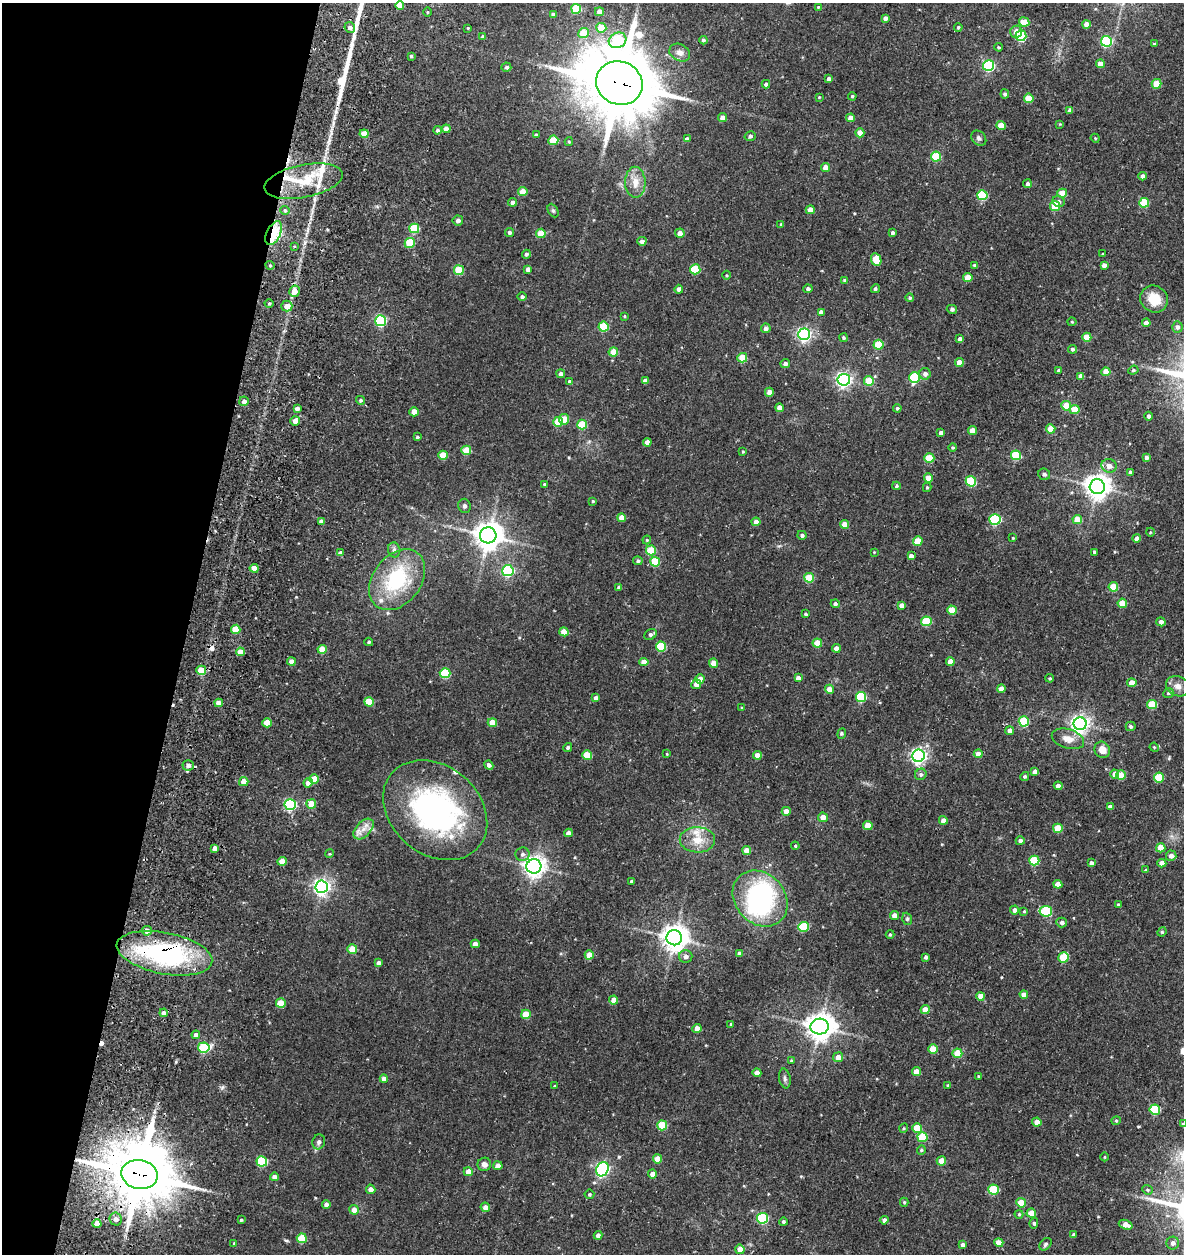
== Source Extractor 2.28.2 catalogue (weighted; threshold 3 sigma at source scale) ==
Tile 9 of 4 x 4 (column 1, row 3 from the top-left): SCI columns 219-1400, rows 1383-2634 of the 5387 x 5349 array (HDU 1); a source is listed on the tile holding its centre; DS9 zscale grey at full resolution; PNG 1186 x 1256 px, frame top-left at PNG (2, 3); each listed source drawn as its Kron ellipse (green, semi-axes under 4 px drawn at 4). Shown black and unused: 16% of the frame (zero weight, under 3 of 5 exposures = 11% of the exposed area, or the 3 px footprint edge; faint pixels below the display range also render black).
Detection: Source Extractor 2.28.2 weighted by HDU 2 'WHT'; one run over the whole footprint, this tile lists its part. Background 0.122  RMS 0.0079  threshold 0.0357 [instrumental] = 3 sigma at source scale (4.5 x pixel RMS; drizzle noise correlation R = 1.50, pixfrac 1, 0.05/0.05 arcsec/px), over >= 5 px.
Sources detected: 394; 3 inside a brighter object's white glare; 2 cosmic-ray / hot-pixel residue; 1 long thin detection or spike segment (spike, bleed or trail) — neither listed nor drawn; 7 inside a brighter listed object's ellipse — not listed separately; the other 381 listed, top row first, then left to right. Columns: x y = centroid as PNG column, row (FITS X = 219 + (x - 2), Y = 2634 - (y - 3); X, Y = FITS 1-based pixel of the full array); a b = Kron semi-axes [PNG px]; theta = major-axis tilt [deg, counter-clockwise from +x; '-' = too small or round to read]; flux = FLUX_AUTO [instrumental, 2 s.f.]
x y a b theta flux
400 6 4 4 - 7.9
818 7 4 4 - 0.83
576 9 5 5 - 29
428 12 5 3 - 0.7
599 12 4 4 - 6.6
553 15 4 4 - 2.6
885 18 4 4 - 2.6
1024 22 5 4 - 12
1086 24 4 4 - 4.6
350 27 5 5 - 2.7
958 27 4 4 - 1.1
468 28 2 2 - 0.54
601 28 5 5 - 17
1016 32 6 5 - 4.4
583 33 5 5 - 20
1021 36 5 5 - 55
482 37 3 3 - 0.99
618 40 9 7 26 50
703 40 4 4 - 1.4
1106 41 5 5 - 74
1154 44 3 3 - 0.94
999 47 4 3 - 0.78
680 53 11 8 -26 3.8
411 56 4 4 - 1.1
1100 64 4 4 - 6
989 66 5 5 - 80
506 67 5 4 - 1.6
829 78 4 4 - 2.3
619 83 24 21 -25 6100
766 84 4 4 - 1.9
1157 84 5 4 - 16
1005 94 4 4 - 1.6
852 96 4 3 - 0.75
819 97 4 3 - 0.68
1029 98 5 4 - 19
1070 110 4 4 - 2.6
722 118 4 4 - 5
850 118 4 4 - 5
1060 124 3 3 - 0.57
1001 126 4 4 - 10
446 129 4 4 - 4.5
437 130 4 4 - 1.5
860 133 4 4 - 8.8
364 134 4 4 - 9.6
536 135 3 3 - 1.2
750 136 6 4 15 1.7
979 138 8 6 -46 2
1095 138 4 3 - 0.66
687 139 4 4 - 2.5
553 140 5 4 - 19
569 142 4 4 - 0.81
936 157 5 5 - 29
825 167 4 4 - 5.5
1142 176 4 4 - 3.7
304 181 40 16 11 29
635 182 15 10 -89 8.7
1027 184 4 4 - 1.9
523 192 4 4 - 11
1062 193 5 4 - 13
982 195 5 5 - 38
513 202 4 4 - 2.4
1059 202 6 5 - 2.4
1144 203 5 5 - 29
1055 206 5 5 - 21
285 210 4 4 - 1.1
810 210 4 4 - 7.2
553 211 7 5 -62 1.4
458 220 5 5 - 2.5
781 224 3 3 - 0.93
414 228 5 5 - 31
509 232 4 4 - 1.6
274 233 13 7 63 39
541 233 5 4 - 17
680 233 5 4 - 4.9
892 233 3 3 - 1.6
642 241 4 4 - 2.6
410 243 5 5 - 28
294 246 3 3 - 1
526 254 4 4 - 1.7
1103 254 3 2 - 0.69
876 260 6 5 - 16
270 265 4 3 - 0.83
974 265 3 3 - 0.95
1104 265 4 4 - 3
528 269 4 4 - 4
695 269 5 5 - 33
459 270 5 5 - 26
727 275 4 3 - 0.72
968 278 4 4 - 10
845 280 4 4 - 1.4
679 289 4 4 - 2.7
808 289 4 4 - 1.9
875 289 5 4 - 1.4
294 291 5 5 - 7.9
522 297 4 4 - 1.8
910 298 4 4 - 1.2
1154 299 14 13 - 15
269 303 4 3 - 0.91
287 306 5 5 - 7
952 309 5 4 - 1.6
821 312 4 4 - 4
624 316 3 3 - 0.72
381 321 5 5 - 78
1072 322 4 4 - 0.87
1146 323 4 4 - 4.4
604 327 5 5 - 30
1177 327 5 5 - 2.8
766 328 5 5 - 2.8
804 334 6 6 - 180
1087 337 4 4 - 14
843 338 4 4 - 1
960 339 4 4 - 3.5
879 345 5 5 - 27
1072 349 4 4 - 1.8
613 352 5 4 - 14
742 358 5 4 - 18
959 362 4 4 - 7.9
785 364 5 4 - 2.6
1133 370 5 4 - 1.1
1059 371 4 3 - 1.6
1106 372 4 4 - 10
561 374 4 4 - 2.7
925 374 6 5 - 3.1
1081 376 4 4 - 3.9
914 378 5 5 - 51
844 380 6 6 - 210
645 381 4 4 - 3
869 381 5 4 - 20
570 382 4 4 - 2.2
769 392 4 4 - 5
360 400 4 4 - 1.4
244 401 5 5 - 2.4
1066 406 5 4 - 19
779 408 4 4 - 5
897 408 4 4 - 1.2
297 409 4 3 - 3.3
1074 410 5 4 - 13
414 412 4 4 - 8.6
1149 416 4 4 - 1.6
564 419 5 5 - 11
295 421 5 4 - 4.8
558 422 5 4 - 19
582 425 5 5 - 26
1051 429 4 4 - 11
972 430 4 4 - 6.7
941 433 4 3 - 2.6
417 437 4 3 - 0.98
647 442 4 4 - 4.9
953 447 4 4 - 1
466 450 5 5 - 18
743 452 3 3 - 0.71
443 455 4 4 - 14
1016 455 5 5 - 36
1146 457 4 4 - 2.5
929 458 5 4 - 21
1109 466 7 7 - 4.9
1130 472 4 3 - 1.7
1044 474 6 5 - 2.1
928 478 4 4 - 9.2
971 481 5 5 - 38
544 484 3 3 - 0.65
896 486 4 4 - 0.93
1097 486 7 7 - 710
927 487 4 4 - 0.97
593 501 3 2 - 0.71
464 506 7 6 - 2.2
621 518 4 4 - 6.4
995 519 5 5 - 67
1077 519 5 4 - 14
321 521 4 4 - 3.8
756 522 4 4 - 5.2
845 524 4 4 - 6.9
1150 532 4 3 - 0.64
488 535 8 8 - 1000
802 535 4 4 - 1.6
1013 538 4 3 - 0.57
1137 538 4 4 - 3.9
647 540 4 4 - 0.85
918 541 5 4 - 15
394 550 7 6 - 2.4
651 550 5 5 - 27
874 552 3 3 - 0.52
1094 552 3 3 - 1.3
340 553 4 4 - 3
911 556 4 4 - 3.5
638 561 5 4 - 1.6
655 562 5 5 - 24
254 568 4 4 - 7.9
508 571 6 5 - 81
809 578 5 5 - 23
397 580 34 24 52 58
619 587 4 3 - 2.3
1113 587 5 4 - 19
1122 603 4 4 - 15
835 604 4 4 - 1.7
902 605 4 4 - 4.3
952 610 5 4 - 13
806 614 4 3 - 1.1
926 621 5 5 - 32
1161 622 4 4 - 3.2
236 629 4 4 - 18
564 632 4 4 - 11
650 634 6 5 - 1.8
369 642 4 3 - 1.1
817 643 5 4 - 14
661 646 5 5 - 31
836 648 4 4 - 5.6
322 649 4 4 - 11
240 652 4 4 - 7.8
291 662 4 4 - 4.4
644 662 4 4 - 6.9
950 662 4 4 - 6.7
713 663 4 4 - 8
201 670 5 5 - 15
445 673 5 5 - 39
798 678 4 4 - 3.1
1050 678 4 3 - 0.87
700 679 5 4 - 4.7
1132 683 4 4 - 9.4
696 684 5 5 - 5.1
1178 686 12 9 -24 5.1
829 689 4 4 - 7.2
1001 689 4 4 - 5.4
1168 693 5 4 - 1
861 697 5 5 - 42
596 698 4 4 - 2.6
369 702 5 4 - 18
219 703 4 4 - 5.7
1152 704 5 5 - 25
742 708 4 4 - 0.78
1024 721 5 5 - 32
267 723 5 4 - 12
492 723 4 4 - 11
1080 724 6 6 - 330
1131 726 5 4 - 1.5
1010 731 4 4 - 3.1
842 734 5 4 - 1.1
1068 739 16 9 -16 7.2
568 747 4 4 - 1.3
1154 747 5 3 - 0.8
1102 750 8 7 - 6.5
667 754 4 2 - 0.59
978 754 4 4 - 6.5
587 755 5 4 - 19
757 755 4 4 - 6.5
918 756 6 6 - 210
188 765 6 5 - 2.9
489 765 5 4 - 2.2
1035 772 4 4 - 3.8
921 774 6 5 - 1.9
1115 774 4 4 - 7.2
1121 775 5 4 - 13
1025 776 5 4 - 1.3
1159 777 5 5 - 24
314 779 5 4 - 11
244 782 4 4 - 7.2
308 783 4 4 - 6.7
1058 786 4 4 - 4.1
311 804 5 4 - 13
290 805 5 5 - 99
1110 807 4 4 - 2.3
435 810 57 44 -40 180
786 811 4 4 - 5.3
823 817 5 4 - 6.6
943 820 4 4 - 4.7
868 825 4 4 - 9.9
1058 828 5 4 - 17
363 829 12 7 47 6.1
569 833 4 4 - 4.3
697 840 18 12 -2 12
1020 841 4 4 - 3.1
795 846 4 4 - 0.83
215 848 4 4 - 4.2
1161 848 4 4 - 13
747 850 4 4 - 8.7
329 854 4 3 - 0.73
522 854 7 7 - 2.3
1171 856 5 5 - 3
1034 860 5 5 - 33
282 861 4 4 - 7.4
1091 863 4 4 - 2.3
1162 863 4 4 - 5.9
534 866 7 7 - 450
1146 870 4 3 - 0.98
631 881 3 2 - 0.83
1058 884 4 4 - 6.6
322 887 6 6 - 270
760 899 30 25 -47 100
1118 905 3 3 - 1.6
1015 910 4 4 - 3.3
1024 911 4 3 - 0.69
1046 911 6 5 - 47
894 916 4 4 - 5.5
907 919 6 4 -70 1.3
1062 922 5 5 - 2.6
803 927 5 5 - 32
147 931 5 5 - 4.4
1162 932 5 4 - 1
890 934 4 4 - 0.85
674 938 8 7 - 830
475 944 4 4 - 5.7
352 949 5 4 - 17
164 953 48 21 -11 120
739 953 4 3 - 2.2
589 955 4 4 - 9.4
686 956 6 6 - 3.1
926 957 4 3 - 1.6
1064 957 5 5 - 30
379 963 4 4 - 3
1024 994 4 4 - 5.1
981 996 4 4 - 7.2
614 1000 4 4 - 6.1
281 1003 5 4 - 16
925 1010 4 4 - 9.4
164 1013 4 4 - 2.6
526 1014 5 5 - 17
731 1024 3 3 - 0.74
820 1027 9 8 - 890
697 1028 4 4 - 5.3
196 1035 4 4 - 3.5
204 1047 6 5 - 52
933 1049 5 4 - 15
957 1053 5 4 - 16
838 1057 5 5 - 5.7
791 1060 4 3 - 0.62
916 1072 4 4 - 9.2
757 1073 4 4 - 6.2
978 1076 3 3 - 0.66
785 1078 10 5 -79 2.1
384 1079 4 4 - 3.9
948 1085 3 3 - 0.8
555 1086 3 3 - 0.69
1155 1110 5 5 - 44
1116 1121 4 4 - 0.85
1037 1122 4 4 - 5.8
1183 1124 4 3 - 1.2
662 1125 5 5 - 27
904 1128 5 3 - 0.74
917 1128 5 4 - 18
923 1137 5 5 - 27
319 1142 7 6 - 2.2
921 1150 4 4 - 0.98
1104 1157 4 3 - 0.71
657 1159 4 4 - 7.8
262 1161 5 5 - 47
941 1161 5 4 - 9.9
484 1164 7 6 - 3.8
498 1166 4 4 - 6.1
602 1169 7 6 - 160
468 1172 4 4 - 6.8
140 1174 18 14 -11 4900
653 1174 4 4 - 5.4
274 1177 4 4 - 3.3
371 1189 5 4 - 4.3
993 1190 5 5 - 34
1147 1190 5 4 - 1.1
589 1194 5 5 - 0.96
904 1202 4 4 - 0.96
1021 1203 5 4 - 15
326 1204 4 4 - 3.3
485 1207 5 4 - 3.8
354 1210 5 5 - 5.8
1031 1213 5 4 - 9.9
1019 1214 4 4 - 0.86
763 1218 5 5 - 62
116 1219 6 6 - 3.8
241 1220 3 3 - 0.95
884 1220 4 4 - 2.3
783 1222 4 4 - 1.2
1034 1223 5 4 - 1.1
97 1224 4 4 - 8.5
1126 1225 7 4 -19 6
598 1235 4 4 - 3.3
1074 1235 4 4 - 2.8
302 1238 5 5 - 23
234 1243 4 4 - 0.77
999 1243 5 4 - 7.5
1173 1243 6 6 - 3.4
1045 1244 7 5 45 1.5
963 1245 4 4 - 2.2
740 1249 5 4 - 7.4
Overlapping masked pixels (flux is a lower limit): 5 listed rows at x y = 619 83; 274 233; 201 670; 164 953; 140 1174
Isophote crosses this tile's border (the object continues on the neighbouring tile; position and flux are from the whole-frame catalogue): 1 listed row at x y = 1183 1124